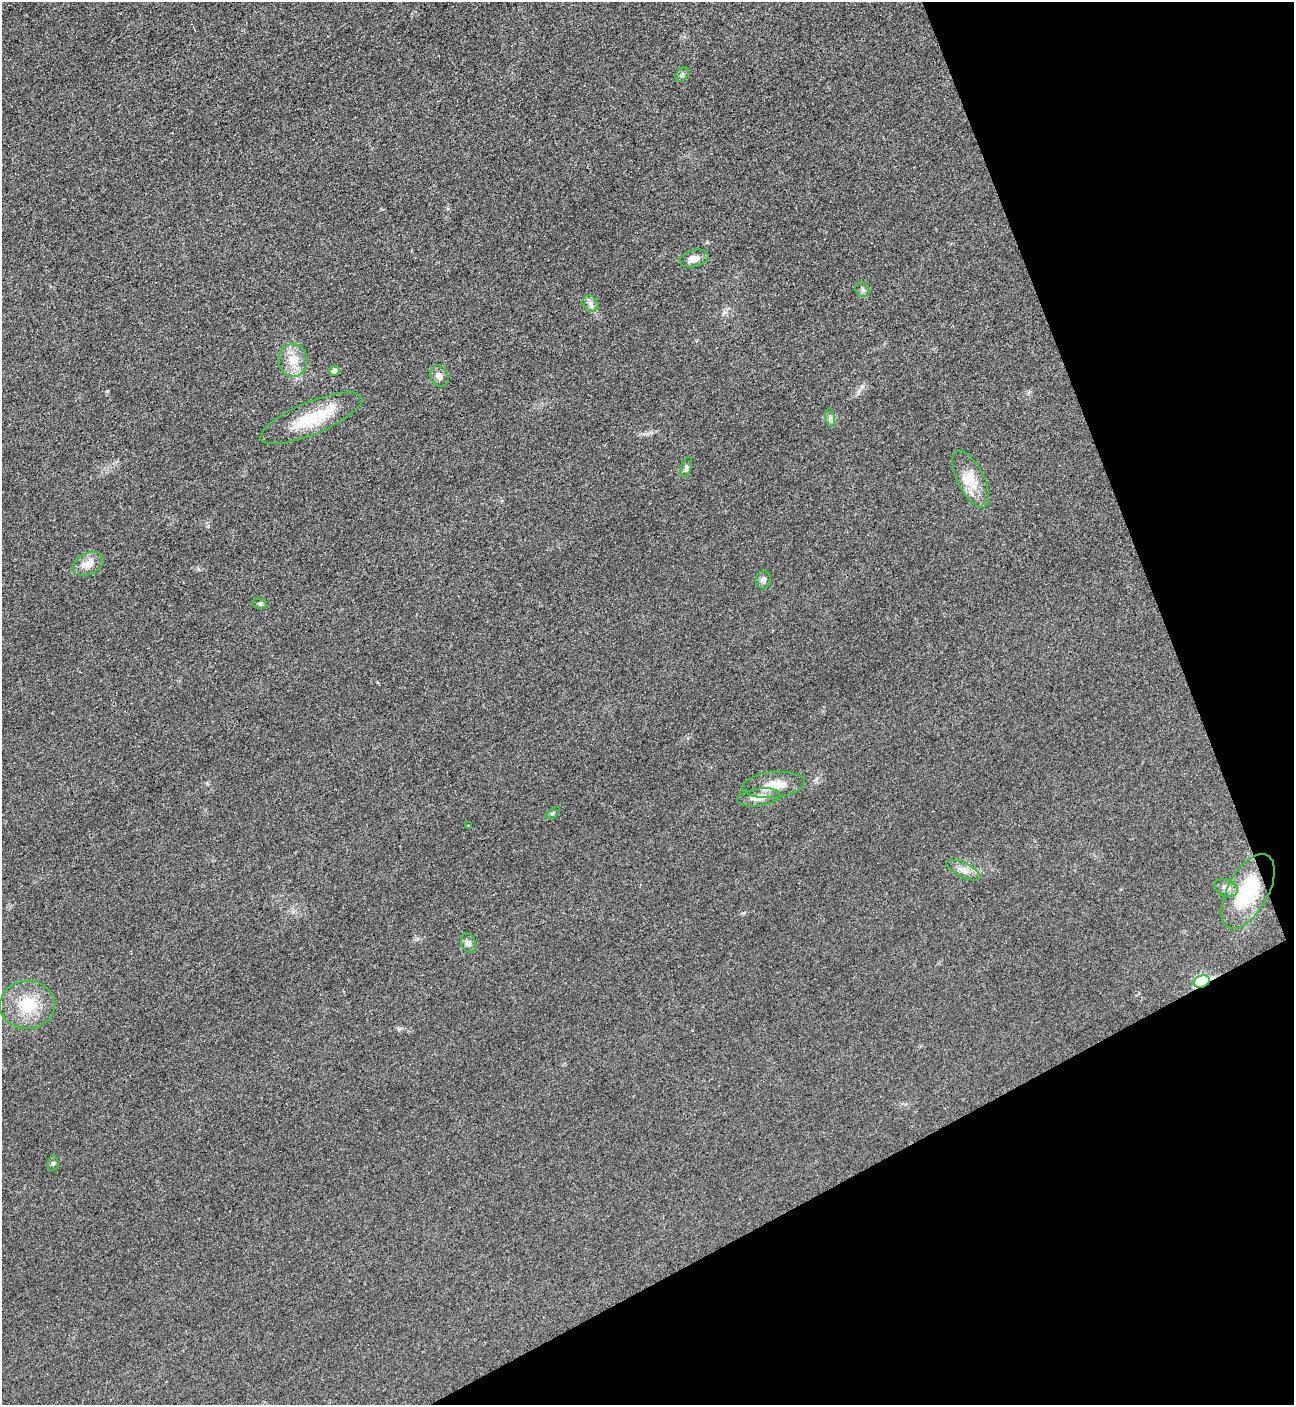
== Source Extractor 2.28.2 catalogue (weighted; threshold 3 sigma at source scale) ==
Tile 12 of 4 x 4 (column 4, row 3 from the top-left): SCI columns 4036-5327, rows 1425-2827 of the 5627 x 5645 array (HDU 1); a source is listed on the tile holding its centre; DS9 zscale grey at full resolution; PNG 1296 x 1407 px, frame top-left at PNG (2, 2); each listed source drawn as its Kron ellipse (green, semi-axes under 4 px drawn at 4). Shown black and unused: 21% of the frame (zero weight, under 3 of 4 exposures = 1% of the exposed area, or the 3 px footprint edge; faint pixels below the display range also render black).
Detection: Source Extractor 2.28.2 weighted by HDU 2 'WHT'; one run over the whole footprint, this tile lists its part. Background 0.035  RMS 0.0048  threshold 0.0217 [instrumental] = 3 sigma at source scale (4.5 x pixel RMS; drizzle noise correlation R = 1.50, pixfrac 1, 0.05/0.05 arcsec/px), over >= 5 px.
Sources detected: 26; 1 inside a brighter listed object's ellipse — not listed separately; the other 25 listed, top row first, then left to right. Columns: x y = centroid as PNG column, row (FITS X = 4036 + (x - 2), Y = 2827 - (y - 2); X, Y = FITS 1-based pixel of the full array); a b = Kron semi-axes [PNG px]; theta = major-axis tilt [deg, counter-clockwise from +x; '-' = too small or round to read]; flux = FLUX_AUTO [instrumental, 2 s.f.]
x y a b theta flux
682 74 8 5 49 1.2
694 258 14 8 15 3.7
863 290 8 6 -51 1.3
591 303 8 7 - 1.9
293 360 16 14 -85 7.8
334 371 5 5 - 2.5
439 376 11 8 -61 2.6
311 418 55 16 22 23
830 418 9 4 -81 1.4
686 467 10 5 73 1.2
971 479 31 13 -63 10
88 564 16 10 25 6
763 580 9 7 83 1.8
260 604 7 5 -11 0.77
774 785 31 12 6 9.5
759 797 22 8 8 5
553 813 8 4 36 0.79
469 826 3 3 - 1.1
963 870 18 7 -26 3.5
1226 888 12 8 -25 2.8
1248 891 41 20 61 33
469 943 9 7 -67 1.7
1202 981 8 6 20 55
27 1005 27 24 2 19
53 1163 7 5 86 1.1
Overlapping masked pixels (flux is a lower limit): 1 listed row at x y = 1202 981
Unlisted compact peaks at least as high as the median listed source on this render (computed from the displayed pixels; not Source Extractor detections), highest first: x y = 107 391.